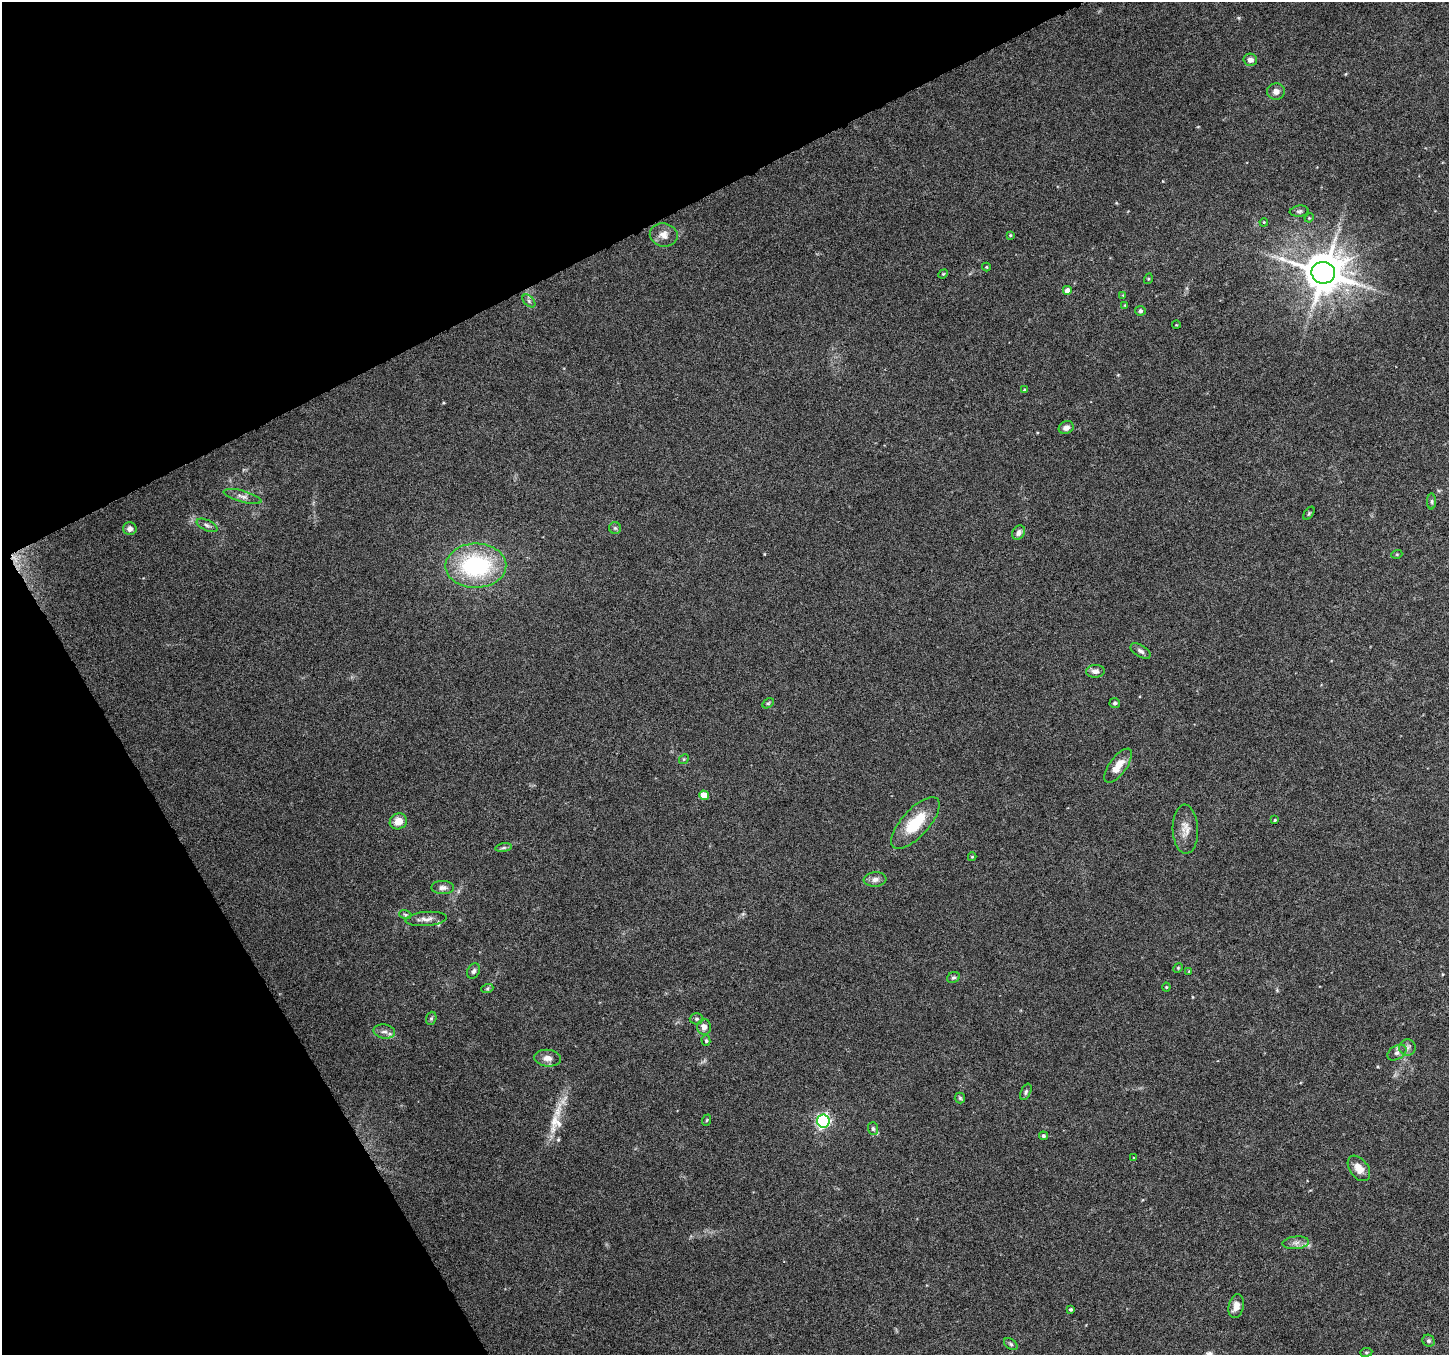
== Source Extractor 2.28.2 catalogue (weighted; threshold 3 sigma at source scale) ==
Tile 5 of 4 x 4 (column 1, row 2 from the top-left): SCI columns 4-1450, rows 2869-4221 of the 5790 x 5677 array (HDU 1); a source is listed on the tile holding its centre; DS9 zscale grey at full resolution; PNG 1451 x 1357 px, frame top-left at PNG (2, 2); each listed source drawn as its Kron ellipse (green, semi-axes under 4 px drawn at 4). Shown black and unused: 25% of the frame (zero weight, under 6 of 12 exposures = <1% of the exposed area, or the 3 px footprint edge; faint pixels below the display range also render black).
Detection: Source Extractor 2.28.2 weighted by HDU 2 'WHT'; one run over the whole footprint, this tile lists its part. Background 0.0373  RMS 0.0023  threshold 0.00933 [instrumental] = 3 sigma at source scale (4.09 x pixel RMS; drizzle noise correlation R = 1.36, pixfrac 0.8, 0.0396/0.0396 arcsec/px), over >= 5 px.
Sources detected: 76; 1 too faint to see at this stretch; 1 long thin detection or spike segment (spike, bleed or trail) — neither listed nor drawn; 1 inside a brighter listed object's ellipse — not listed separately; the other 73 listed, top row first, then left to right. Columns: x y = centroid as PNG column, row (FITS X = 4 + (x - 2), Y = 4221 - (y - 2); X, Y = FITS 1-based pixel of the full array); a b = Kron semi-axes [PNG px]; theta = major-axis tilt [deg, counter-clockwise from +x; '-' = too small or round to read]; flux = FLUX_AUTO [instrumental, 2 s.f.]
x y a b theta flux
1250 60 7 6 - 0.98
1276 92 9 8 - 1.1
1299 211 9 5 7 0.47
1309 218 4 3 - 0.2
1264 222 4 3 - 0.17
664 235 14 11 -10 1.9
1010 235 4 4 - 0.23
986 267 4 4 - 0.2
1323 273 12 11 - 730
943 274 5 4 - 0.23
1148 279 5 3 - 0.2
1067 291 5 5 - 1.4
1123 295 4 4 - 0.18
529 301 8 4 -46 0.47
1125 305 4 3 - 0.17
1140 311 5 4 - 0.49
1176 325 4 3 - 0.15
1025 390 4 4 - 0.39
1066 428 8 6 25 0.96
243 497 19 6 -15 1.2
1432 501 8 4 -90 0.36
1309 513 7 4 55 0.29
207 525 11 5 -26 0.65
615 528 6 6 - 0.37
130 529 6 6 - 0.96
1019 533 7 6 - 0.83
1397 554 5 3 - 0.18
476 566 30 22 1 23
1140 651 11 6 -32 0.71
1095 671 9 6 4 0.95
768 703 6 4 29 0.31
1115 703 5 5 - 0.45
684 759 5 4 - 0.25
1118 766 20 8 54 2.9
704 795 5 5 - 3.7
1275 820 4 3 - 0.22
398 821 9 7 29 2.5
915 823 32 13 48 7.8
1185 829 24 12 -88 2.5
504 848 8 4 9 0.42
972 857 4 4 - 0.2
875 879 11 7 5 1.1
443 888 11 6 0 0.96
405 914 6 4 -19 0.3
426 919 20 7 4 1.4
1178 968 5 4 - 0.25
474 971 8 6 65 0.57
1189 971 4 4 - 0.16
953 977 7 5 30 0.36
1166 987 4 4 - 0.22
487 989 6 4 19 0.3
431 1018 7 5 69 0.34
696 1019 7 5 0 0.45
704 1027 8 7 - 1.2
384 1032 11 7 -9 0.99
706 1041 5 4 - 0.3
1407 1047 8 8 - 0.76
1397 1053 10 7 31 0.8
548 1058 13 8 -7 1.5
1026 1092 9 5 66 0.43
960 1098 5 5 - 0.3
707 1120 6 3 70 0.23
823 1121 6 6 - 43
873 1129 6 5 - 0.4
1043 1136 4 4 - 0.43
1134 1158 3 3 - 0.16
1359 1168 14 9 -54 2.1
1296 1243 13 6 5 1.1
1236 1306 12 7 78 1.7
1071 1309 4 3 - 0.36
1429 1341 6 5 - 0.45
1011 1344 7 5 -37 0.4
1366 1352 6 3 8 0.24